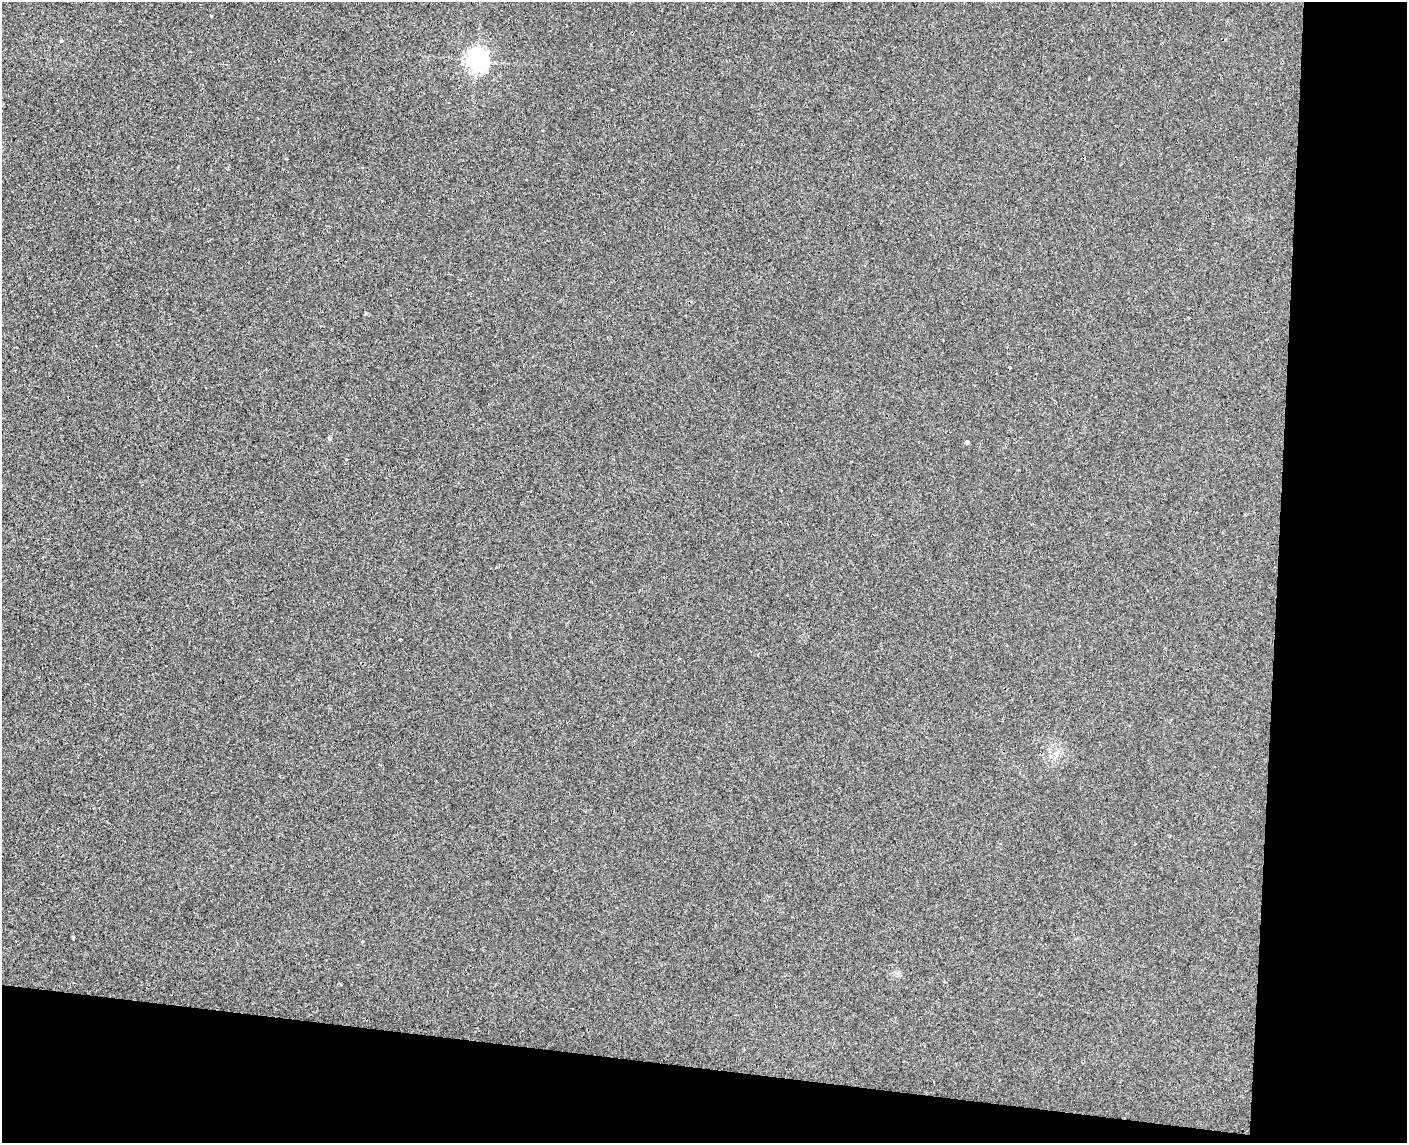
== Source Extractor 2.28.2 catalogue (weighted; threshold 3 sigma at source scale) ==
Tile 12 of 3 x 4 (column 3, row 4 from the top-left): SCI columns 2972-4376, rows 9-1149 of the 4649 x 4581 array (HDU 1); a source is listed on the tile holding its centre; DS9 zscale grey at full resolution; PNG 1409 x 1145 px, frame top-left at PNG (2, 2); no overlay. Shown black and unused: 16% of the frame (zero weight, under 3 of 4 exposures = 6% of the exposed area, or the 3 px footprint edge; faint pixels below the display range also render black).
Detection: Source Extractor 2.28.2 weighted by HDU 2 'WHT'; one run over the whole footprint, this tile lists its part. Background 0.00389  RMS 0.004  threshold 0.018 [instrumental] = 3 sigma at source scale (4.5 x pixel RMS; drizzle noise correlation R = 1.50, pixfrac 1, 0.05/0.05 arcsec/px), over >= 5 px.
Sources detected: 4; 1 cosmic-ray / hot-pixel residue — not listed; the other 3 listed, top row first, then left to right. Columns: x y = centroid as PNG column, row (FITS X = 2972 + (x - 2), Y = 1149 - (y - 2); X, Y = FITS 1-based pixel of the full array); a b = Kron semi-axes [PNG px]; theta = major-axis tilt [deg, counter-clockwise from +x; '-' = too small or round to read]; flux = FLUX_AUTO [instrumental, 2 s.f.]
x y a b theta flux
477 60 7 6 - 230
967 442 4 3 - 0.8
73 937 3 3 - 0.75